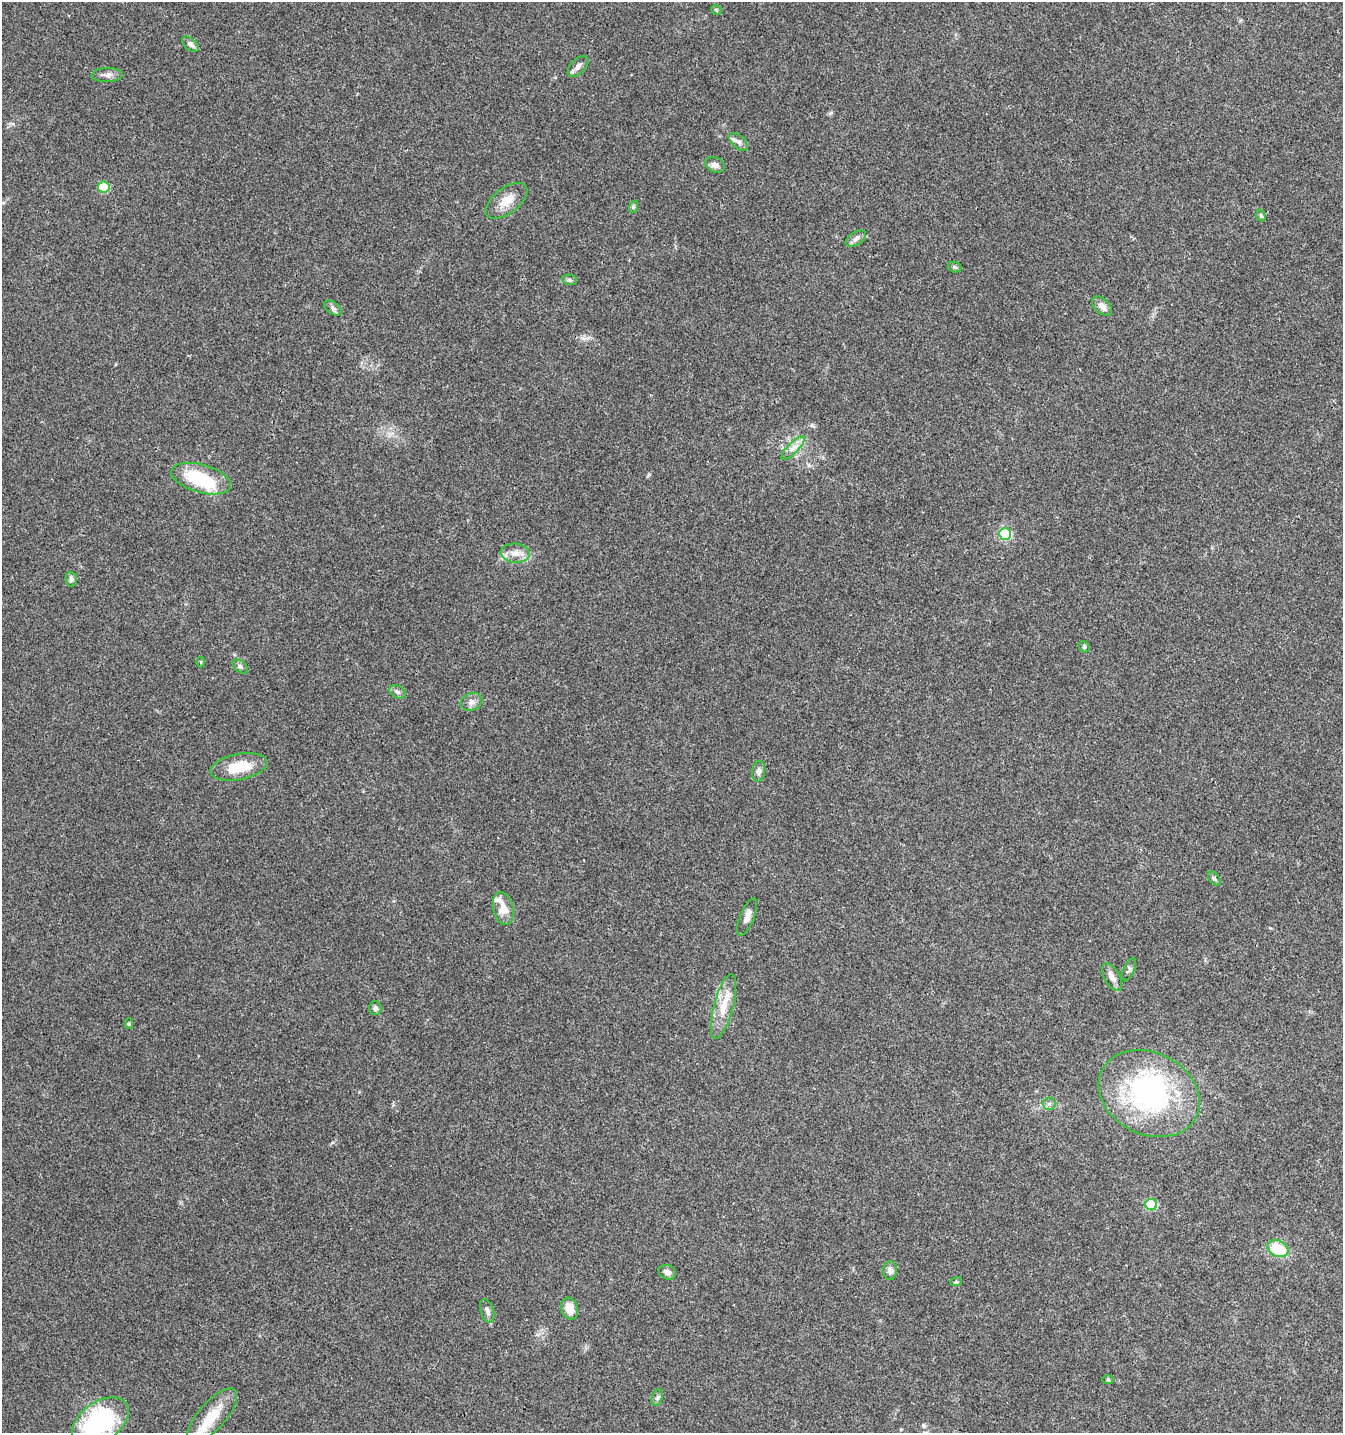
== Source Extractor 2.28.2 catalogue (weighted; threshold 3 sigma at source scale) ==
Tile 6 of 4 x 4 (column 2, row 2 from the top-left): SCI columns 1543-2883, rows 2868-4298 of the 5831 x 5728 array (HDU 1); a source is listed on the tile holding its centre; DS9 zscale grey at full resolution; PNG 1345 x 1435 px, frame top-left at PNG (2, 2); each listed source drawn as its Kron ellipse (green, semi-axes under 4 px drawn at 4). Shown black and unused: <1% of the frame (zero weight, under 3 of 4 exposures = <1% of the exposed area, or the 3 px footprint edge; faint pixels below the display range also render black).
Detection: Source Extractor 2.28.2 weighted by HDU 2 'WHT'; one run over the whole footprint, this tile lists its part. Background 0.0442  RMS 0.0035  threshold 0.0156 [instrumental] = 3 sigma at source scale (4.5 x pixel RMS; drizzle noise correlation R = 1.50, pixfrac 1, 0.0396/0.0396 arcsec/px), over >= 5 px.
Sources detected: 53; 1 inside a brighter object's white glare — neither listed nor drawn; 4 inside a brighter listed object's ellipse — not listed separately; the other 48 listed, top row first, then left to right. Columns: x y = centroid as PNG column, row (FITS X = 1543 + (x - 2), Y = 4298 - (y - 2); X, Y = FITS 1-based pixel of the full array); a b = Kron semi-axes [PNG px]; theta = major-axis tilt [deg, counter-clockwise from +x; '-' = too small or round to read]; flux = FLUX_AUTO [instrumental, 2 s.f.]
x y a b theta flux
716 10 5 4 - 0.49
190 44 10 5 -41 1.2
578 66 13 7 46 1.7
107 75 15 7 2 1.7
739 142 11 6 -43 1.4
715 165 10 7 -21 1.7
104 187 5 5 - 15
507 201 24 12 37 5.2
633 207 6 4 72 0.56
1261 216 6 4 -72 0.54
856 238 11 6 33 1.3
955 267 7 5 -20 0.62
570 280 7 5 -10 0.68
1102 306 12 7 -44 2.3
333 308 10 6 -35 1.1
793 448 15 5 45 2.1
201 479 30 14 -15 20
1005 534 6 5 - 26
515 553 14 9 -5 3.2
71 579 7 5 -84 0.99
1084 647 6 5 - 0.51
201 662 5 3 - 0.4
240 666 8 5 -40 0.84
398 692 9 6 -31 1.1
471 702 11 8 25 1.9
239 767 29 13 11 10
759 771 10 6 82 1.3
1214 879 8 5 -53 0.71
503 909 17 10 -78 5.3
747 917 20 7 68 2.2
1129 969 12 5 66 0.96
1112 977 15 7 -61 2.2
723 1006 33 9 75 7
375 1008 7 6 - 0.91
129 1024 5 4 - 0.52
1149 1094 52 41 -27 64
1049 1104 6 6 - 0.98
1151 1205 6 5 - 24
1278 1248 11 8 -23 11
890 1270 9 7 89 1.8
667 1272 9 7 -23 1.7
956 1282 6 4 18 0.47
570 1308 11 8 -72 4.7
487 1311 12 6 -72 1.5
1108 1380 6 4 -1 0.4
657 1397 8 5 70 0.8
212 1416 35 13 48 9.8
100 1422 32 19 35 42
Isophote crosses this tile's border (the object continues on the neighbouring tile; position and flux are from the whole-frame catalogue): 1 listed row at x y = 100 1422